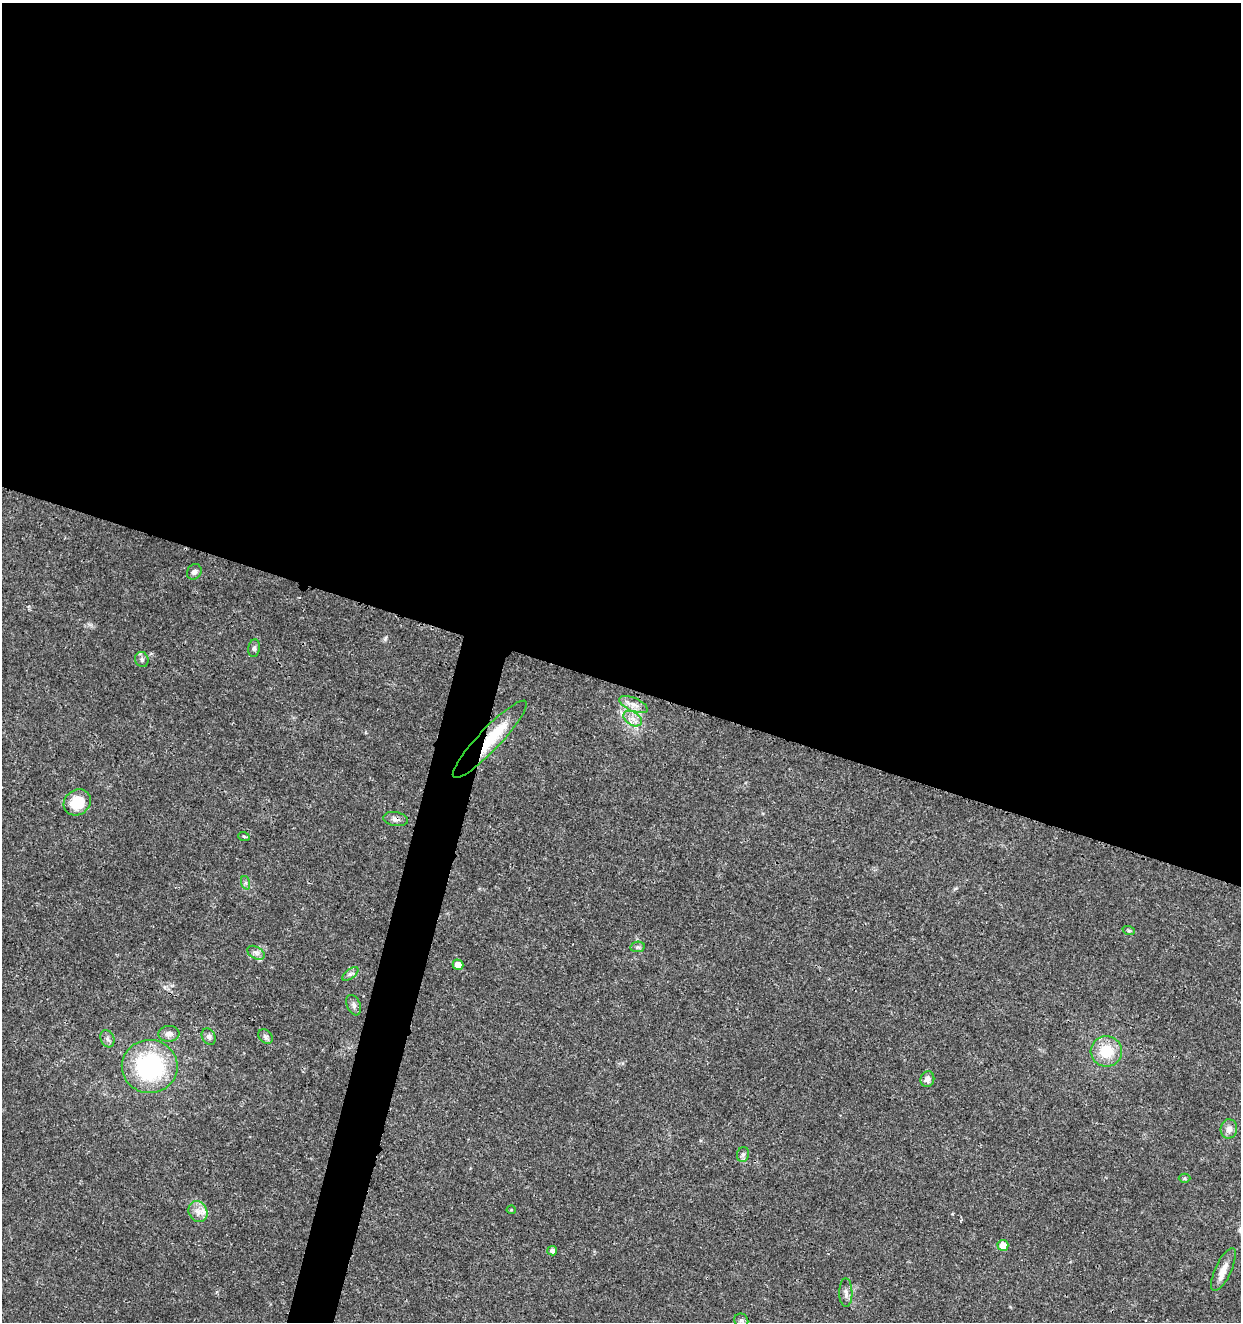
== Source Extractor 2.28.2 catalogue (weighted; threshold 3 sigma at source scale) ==
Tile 3 of 4 x 4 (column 3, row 1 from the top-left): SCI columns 2763-4001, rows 3965-5284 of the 5463 x 5297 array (HDU 1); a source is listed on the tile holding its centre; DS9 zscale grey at full resolution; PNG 1243 x 1324 px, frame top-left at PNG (2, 3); each listed source drawn as its Kron ellipse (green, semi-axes under 4 px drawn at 4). Shown black and unused: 54% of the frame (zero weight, under 3 of 4 exposures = <1% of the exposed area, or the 3 px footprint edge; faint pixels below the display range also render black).
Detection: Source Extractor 2.28.2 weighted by HDU 2 'WHT'; one run over the whole footprint, this tile lists its part. Background 0.018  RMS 0.002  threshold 0.00906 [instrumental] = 3 sigma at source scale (4.5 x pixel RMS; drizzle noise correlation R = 1.50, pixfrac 1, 0.0396/0.0396 arcsec/px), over >= 5 px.
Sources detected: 34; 1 inside a brighter listed object's ellipse — not listed separately; the other 33 listed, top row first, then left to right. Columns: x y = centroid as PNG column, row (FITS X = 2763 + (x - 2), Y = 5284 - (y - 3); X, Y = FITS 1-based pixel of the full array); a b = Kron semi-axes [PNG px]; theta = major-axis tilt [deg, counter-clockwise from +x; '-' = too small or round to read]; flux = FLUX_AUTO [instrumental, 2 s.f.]
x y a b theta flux
194 572 8 7 - 0.66
254 648 9 5 82 0.54
142 659 7 6 - 0.62
633 704 15 6 -25 1.4
633 719 10 6 -31 1.2
490 739 52 11 46 9.1
77 802 14 12 36 5.4
395 819 12 7 -10 0.9
244 837 6 3 -20 0.25
246 883 7 4 -71 0.38
1129 931 6 4 -18 0.28
637 947 7 5 10 0.47
256 953 9 6 -29 0.76
458 965 5 5 - 1.6
350 974 9 4 35 0.57
354 1005 11 7 -68 0.71
169 1034 10 8 4 1
209 1037 8 6 -63 0.67
265 1037 8 6 -44 0.58
107 1039 9 6 -66 0.65
1106 1051 15 15 - 5.4
150 1067 28 26 -2 23
927 1079 8 7 - 0.92
1229 1129 9 8 - 1.1
743 1154 7 6 - 0.52
1184 1178 6 4 0 0.29
511 1210 4 4 - 0.24
198 1211 11 9 -60 1.5
1003 1245 5 5 - 2.1
552 1251 5 4 - 0.78
1223 1269 23 8 65 2.2
846 1293 14 6 -89 1
741 1320 7 6 - 0.52
Overlapping masked pixels (flux is a lower limit): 2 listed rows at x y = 490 739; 395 819
Unlisted compact peaks at least as high as the median listed source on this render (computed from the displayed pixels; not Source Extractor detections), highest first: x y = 385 639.